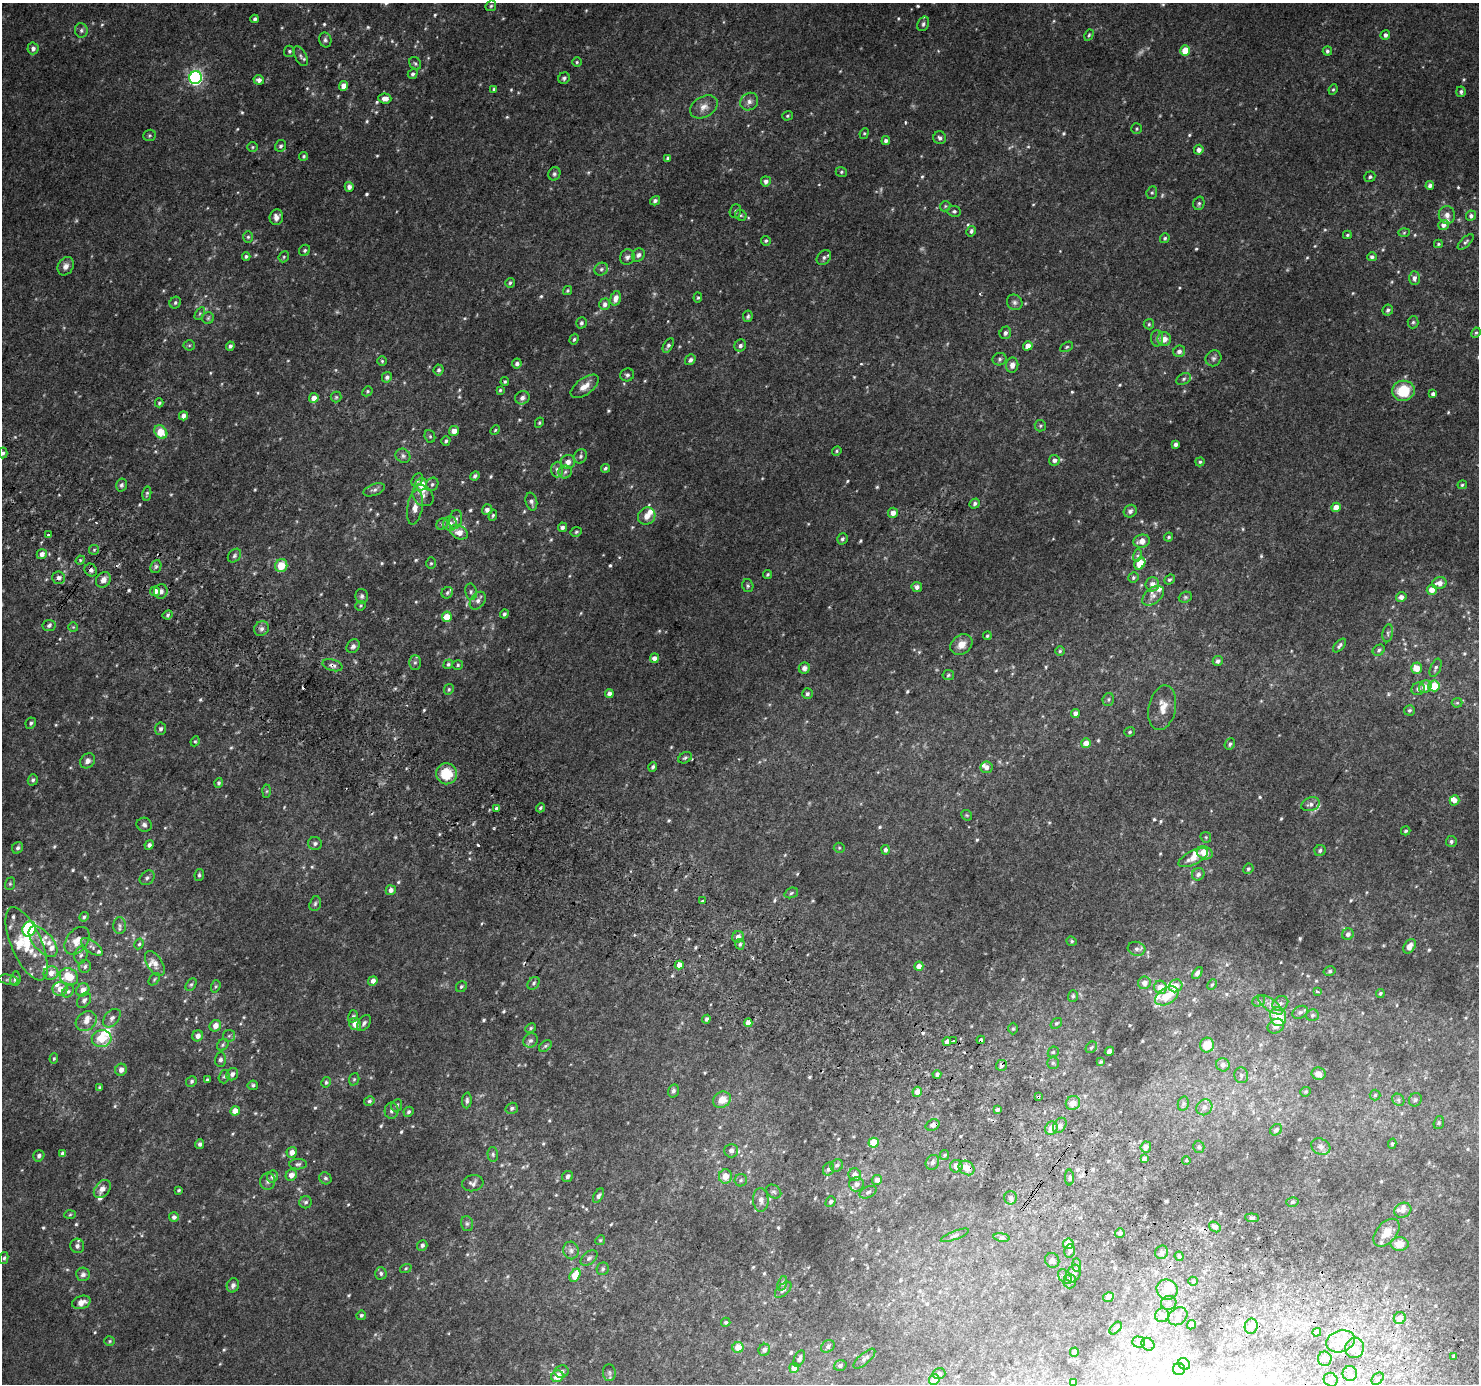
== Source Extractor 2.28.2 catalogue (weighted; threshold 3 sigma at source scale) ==
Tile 6 of 4 x 4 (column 2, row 2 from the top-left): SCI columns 1508-2984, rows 3056-4437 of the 5961 x 6042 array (HDU 1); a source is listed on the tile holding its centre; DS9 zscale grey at full resolution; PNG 1481 x 1386 px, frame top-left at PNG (2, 3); each listed source drawn as its Kron ellipse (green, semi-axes under 4 px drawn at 4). Shown black and unused: <1% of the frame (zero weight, under 2 of 3 exposures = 2% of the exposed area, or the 3 px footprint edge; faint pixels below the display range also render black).
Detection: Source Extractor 2.28.2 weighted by HDU 2 'WHT'; one run over the whole footprint, this tile lists its part. Background 0.0747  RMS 0.013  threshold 0.0567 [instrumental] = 3 sigma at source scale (4.5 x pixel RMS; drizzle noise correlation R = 1.50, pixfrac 1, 0.0396/0.0396 arcsec/px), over >= 5 px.
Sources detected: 739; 13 too faint to see at this stretch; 1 inside a brighter object's white glare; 9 cosmic-ray / hot-pixel residue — neither listed nor drawn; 36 inside a brighter listed object's ellipse — not listed separately; of the other 680, all 500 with FLUX_AUTO >= 1.7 (the completeness limit of this list) listed and drawn (180 fainter detections not listed), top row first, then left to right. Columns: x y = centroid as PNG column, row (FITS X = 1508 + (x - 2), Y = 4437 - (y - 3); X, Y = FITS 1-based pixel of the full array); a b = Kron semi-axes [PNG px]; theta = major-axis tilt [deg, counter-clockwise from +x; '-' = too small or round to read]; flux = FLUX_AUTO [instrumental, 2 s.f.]
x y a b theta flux
491 6 6 4 45 2
255 19 4 3 - 3.2
923 24 7 5 65 3.2
81 30 7 6 - 3.6
1089 35 6 4 61 1.8
1385 35 5 5 - 4.4
325 40 7 6 - 3.2
33 48 6 5 - 4.8
289 51 5 5 - 2.3
1185 51 5 5 - 25
1327 51 4 4 - 2.3
301 56 11 5 -61 3.8
577 62 5 5 - 1.8
415 63 7 5 -56 2.7
413 74 5 4 - 3
195 78 6 6 - 280
564 78 6 5 - 2.8
259 80 5 4 - 5.6
344 86 5 4 - 12
494 89 4 3 - 2.6
1333 89 5 4 - 1.8
1461 92 5 4 - 3.2
385 98 7 5 -5 8.1
749 102 9 8 - 5.8
704 107 15 10 29 10
787 116 5 4 - 1.8
1137 129 5 5 - 2
864 133 5 4 - 1.7
149 135 6 5 - 2.1
940 138 6 6 - 3.7
886 141 4 4 - 3.7
281 146 6 5 - 3.1
252 147 5 5 - 2
1199 150 5 4 - 5.3
304 156 4 4 - 2
668 158 4 3 - 2.6
841 172 6 5 - 2
554 174 7 6 - 2.9
1370 177 6 5 - 2.5
766 181 5 5 - 5.2
1430 186 4 4 - 4.1
349 187 5 4 - 6.1
1152 193 6 5 - 2.1
655 201 5 4 - 3.3
1199 203 7 5 75 3
945 206 5 4 - 1.7
735 211 7 5 71 2.5
954 211 7 5 -8 2.7
741 215 6 5 - 2
1447 215 9 8 - 6.8
1471 216 5 5 - 3.8
276 217 8 6 74 6.8
1443 225 5 5 - 6.6
971 231 5 4 - 3
1404 233 6 4 2 1.7
1347 235 4 3 - 1.8
248 237 6 5 - 2.1
1165 238 5 4 - 2.3
766 241 5 4 - 2
1466 242 10 4 44 3
1438 244 4 3 - 1.8
305 250 6 5 - 2.5
638 255 7 6 - 4
246 256 4 3 - 2.2
284 257 6 5 - 1.9
627 257 8 7 - 4.2
824 257 8 6 45 3.5
1372 257 5 4 - 3.5
66 266 10 7 61 6.6
601 269 7 6 - 3.3
1414 278 7 5 90 4.7
510 283 5 5 - 2.1
568 290 4 4 - 1.9
616 298 7 5 73 9.3
698 298 5 4 - 1.7
1015 302 8 7 - 4
175 303 6 5 - 2.6
605 304 6 5 - 4.4
1388 310 5 5 - 2.7
200 313 7 4 59 1.8
748 316 6 5 - 2.4
208 318 6 6 - 2.2
1413 322 6 5 - 2.4
581 323 5 5 - 2.7
1149 324 5 5 - 2
1005 333 6 5 - 4.3
1476 333 5 4 - 2
1157 338 8 6 90 3.8
574 339 5 4 - 2
1164 339 7 6 - 10
189 345 5 5 - 1.8
668 345 8 4 60 3
740 345 6 5 - 3.7
230 346 5 4 - 3.3
1028 346 5 4 - 9.3
1067 347 7 4 28 1.9
1179 351 6 5 - 5
1213 358 8 7 - 3.9
999 359 7 6 - 2.8
690 360 6 4 52 3.5
382 361 5 5 - 1.7
517 363 5 5 - 3.9
1012 365 7 6 - 6.2
439 370 5 5 - 2.9
627 375 7 6 - 3.2
387 377 5 5 - 4
1184 379 8 5 28 3.2
505 382 4 4 - 1.9
585 386 16 8 36 12
500 390 4 4 - 1.8
367 391 5 4 - 1.8
1403 391 11 10 - 42
1433 394 4 4 - 4.7
336 397 5 5 - 1.9
314 398 5 5 - 8.4
522 398 7 6 - 4.9
159 403 4 4 - 1.9
183 416 4 4 - 6.9
539 423 5 4 - 1.8
1040 426 5 5 - 2.1
495 430 5 4 - 1.7
454 431 5 5 - 9
161 432 7 5 -47 26
430 436 6 5 - 2.1
446 441 5 3 - 2.2
1176 444 4 4 - 4.2
837 451 5 4 - 1.8
3 453 5 4 - 2.9
403 456 8 7 - 3.8
581 456 7 6 - 3.3
1054 460 5 5 - 4.7
568 462 7 7 - 7.8
1200 462 4 4 - 1.9
605 468 4 4 - 2.3
557 469 8 6 84 4.4
565 472 7 6 - 3.6
475 476 5 4 - 3.5
417 480 7 5 55 2.8
421 484 6 6 - 18
432 484 7 6 - 3.3
121 485 6 5 - 2.9
1462 485 5 4 - 1.9
374 490 11 5 21 4
147 494 7 4 78 2
423 496 12 9 -45 7.8
531 501 9 5 -76 4.6
975 504 5 4 - 3.3
415 507 17 7 81 11
1336 507 5 4 - 12
487 510 5 5 - 5.1
1130 511 7 6 - 4.6
893 513 5 5 - 8.7
493 515 6 3 73 1.9
647 516 9 8 - 8.9
456 519 9 6 76 6.2
442 524 6 5 - 2.6
450 524 7 7 - 6.6
562 527 5 4 - 4.2
459 532 9 6 -28 15
576 532 6 4 28 2.1
48 534 3 3 - 4.9
1169 537 5 3 - 1.7
842 539 6 5 - 3.5
1142 541 8 6 15 10
94 550 5 5 - 1.7
42 554 5 5 - 6.4
1138 555 6 4 72 2.4
234 556 7 6 - 2.8
80 560 5 4 - 2
431 563 6 5 - 1.9
1140 564 6 5 - 25
281 566 6 6 - 22
156 567 7 5 68 2.9
91 570 7 6 - 4.2
768 574 4 3 - 2
59 578 6 6 - 4.8
1133 578 5 5 - 2.1
103 580 8 7 - 7.2
1169 580 6 4 40 2.4
1439 583 7 5 16 11
1152 584 7 7 - 7.9
748 586 6 5 - 2.3
917 587 5 5 - 4.8
1432 590 5 5 - 13
155 591 5 5 - 9.2
161 591 7 7 - 5
471 592 8 6 -78 3.6
447 593 6 5 - 2.3
362 596 7 6 - 3.7
1153 596 12 7 40 7
1185 597 7 5 20 2.3
1401 597 5 5 - 6.6
478 601 10 7 53 5.9
361 606 5 5 - 1.7
504 614 4 4 - 2.9
168 615 5 3 - 2.2
447 617 5 5 - 23
49 625 6 5 - 3.8
73 627 5 5 - 1.8
261 629 8 7 - 4.9
1388 633 9 5 79 3.1
987 636 4 4 - 1.8
961 644 12 9 38 12
1340 645 8 4 48 3.2
353 646 7 6 - 4
1379 650 6 5 - 2.5
1060 651 5 5 - 1.7
654 658 5 4 - 6.3
1218 661 5 5 - 4
415 663 7 6 - 3.1
448 664 5 4 - 2.4
333 665 10 5 -16 4.8
458 665 5 4 - 2.1
804 668 5 5 - 6.4
1417 668 5 5 - 16
1436 668 9 5 67 3.4
948 675 6 5 - 1.9
1434 686 5 5 - 34
1425 687 7 5 45 11
449 689 6 4 62 2
1418 689 7 6 - 4.7
609 694 4 4 - 6
807 694 5 5 - 3.4
1108 699 6 5 - 2.2
1457 703 5 5 - 1.7
1162 708 22 13 78 17
1409 710 5 5 - 2.1
1075 713 4 4 - 5.5
31 723 6 5 - 2.6
161 729 6 5 - 3.4
1130 732 5 4 - 2.2
195 741 5 4 - 1.7
1086 743 5 5 - 13
1230 744 6 5 - 2.4
685 758 7 5 28 2.6
88 761 8 6 45 5.8
653 767 5 4 - 2.8
986 767 6 6 - 5.7
446 774 10 10 - 34
33 780 5 5 - 3
219 783 5 4 - 2.4
267 791 6 4 89 1.9
1455 800 5 4 - 6.8
1310 804 9 6 18 5
496 808 4 3 - 10
540 808 5 4 - 2
967 815 6 5 - 1.7
144 825 7 7 - 3.9
1406 831 5 4 - 2.3
1206 837 6 5 - 1.7
1451 841 5 5 - 3
315 843 7 6 - 3.3
149 845 5 4 - 3.4
18 848 6 5 - 3.2
839 848 5 5 - 1.8
885 850 5 4 - 3.8
1320 850 6 5 - 3.1
1205 853 8 6 -20 18
1193 858 16 7 27 14
1248 869 5 5 - 2.4
1198 874 6 6 - 4.5
199 875 6 4 80 2.4
147 878 8 6 42 3.7
10 884 6 5 - 2.1
391 890 5 5 - 5.5
791 893 7 5 21 2.2
702 900 3 3 - 2.9
315 904 7 5 73 2.8
84 917 5 4 - 2.4
120 926 8 6 -89 3.8
29 929 8 6 64 130
1348 934 6 5 - 4.8
738 937 6 5 - 5.9
77 941 15 10 53 13
1072 941 5 4 - 1.8
43 942 19 9 -49 15
27 944 39 15 -66 46
139 944 5 4 - 2
740 944 5 4 - 2.4
1410 946 8 5 58 8.6
92 947 12 5 -36 4.5
1136 949 9 7 -15 4.3
81 955 8 6 79 3.7
155 963 14 7 -57 8.2
679 965 4 4 - 9.2
85 966 6 6 - 3.3
919 966 4 4 - 8.4
1330 971 6 4 14 2
51 973 7 6 - 8.7
1197 973 6 4 51 4.1
69 977 9 8 - 29
15 979 7 5 83 3.3
154 979 7 4 52 1.9
8 980 10 5 -11 2.9
373 981 5 4 - 6.2
534 983 7 5 53 2.6
1144 983 6 6 - 7
191 984 7 5 62 2.4
1212 985 5 4 - 1.7
216 986 6 4 71 1.9
1176 986 7 6 - 11
461 987 6 5 - 2.4
1160 987 7 6 - 17
60 989 7 7 - 11
83 990 7 6 - 9.7
68 991 7 5 48 2.8
1317 991 3 3 - 5.2
1380 993 4 4 - 1.9
1073 996 6 5 - 2.3
1167 996 13 8 31 22
84 1000 8 6 54 4.2
1259 1001 7 5 24 2.4
1280 1003 8 6 36 4.4
1270 1005 15 6 -36 7.1
1300 1012 8 6 27 3.7
1312 1015 6 5 - 2.5
353 1016 6 4 72 2.5
1278 1017 9 8 - 35
112 1018 11 7 49 5.5
706 1019 4 3 - 3.7
86 1021 11 9 38 8.2
364 1023 9 5 54 3.8
748 1023 4 4 - 8.9
1056 1023 6 4 39 2.1
355 1024 6 6 - 12
215 1026 6 5 - 9.4
1276 1026 8 7 - 5.4
531 1028 5 4 - 1.8
1013 1029 6 5 - 2
198 1036 6 5 - 7.4
229 1036 6 5 - 2.6
102 1039 10 8 6 25
530 1040 7 7 - 3.7
981 1040 4 3 - 13
947 1041 4 3 - 27
954 1041 4 3 - 15
223 1045 6 5 - 2.2
1207 1045 7 7 - 21
545 1046 7 4 36 2.1
1091 1047 6 5 - 1.9
1109 1051 5 4 - 5.3
1053 1052 6 5 - 2
54 1059 5 4 - 1.8
220 1060 7 5 88 3.5
1101 1062 4 3 - 1.7
1053 1063 6 6 - 2.5
1001 1065 5 5 - 4.4
1223 1065 7 6 - 5.6
121 1070 6 5 - 7
232 1074 6 5 - 5.2
937 1074 4 4 - 3.4
1318 1074 7 6 - 6
1241 1075 8 7 - 3.9
224 1077 7 5 72 2.4
354 1079 6 5 - 2
207 1080 4 3 - 1.7
191 1081 5 5 - 2.7
326 1082 5 4 - 2.2
253 1085 5 4 - 2.5
100 1088 4 3 - 2.3
673 1091 6 5 - 3.1
917 1092 5 4 - 7.3
1306 1092 5 4 - 1.9
1375 1095 5 5 - 2
1038 1097 4 3 - 6.2
467 1100 8 5 85 2.9
722 1100 9 7 32 16
1398 1100 6 5 - 2.7
1415 1100 7 6 - 2.9
369 1101 5 4 - 2.3
1073 1103 7 7 - 9.4
1183 1104 7 5 77 3.1
397 1105 6 5 - 2.9
1204 1107 8 7 - 5.7
512 1108 6 5 - 3.4
997 1110 4 3 - 3.5
235 1111 5 4 - 13
391 1111 8 7 - 4.3
409 1112 5 4 - 2.6
1439 1123 6 5 - 2
933 1125 7 5 20 3.8
1060 1125 8 6 54 5.1
1051 1128 7 6 - 12
1276 1130 6 5 - 3.7
873 1143 5 5 - 38
200 1144 5 4 - 3.8
1392 1144 5 4 - 1.8
1146 1147 5 5 - 5.1
1199 1147 6 5 - 2.7
1321 1147 10 7 -27 5.1
731 1151 7 6 - 6.3
292 1152 5 5 - 7.4
63 1153 4 4 - 3.4
493 1154 7 5 -87 2.6
945 1155 5 4 - 1.8
39 1156 6 5 - 3.3
1144 1159 4 3 - 3.9
1186 1160 4 3 - 10
932 1162 8 6 60 3.7
298 1164 9 5 3 2.9
837 1165 6 6 - 3.1
956 1166 6 6 - 8.8
967 1168 8 6 -34 14
829 1169 7 5 63 3.8
291 1175 6 5 - 8.7
855 1175 6 6 - 8.3
272 1176 6 5 - 4.6
568 1176 6 5 - 3.6
725 1176 7 6 - 14
325 1178 6 5 - 2.7
1070 1178 8 4 90 2.6
741 1180 6 6 - 3
877 1180 5 5 - 5
268 1181 8 7 - 4.5
473 1183 11 8 13 4.7
856 1184 7 7 - 6.3
102 1189 10 7 51 8
179 1190 3 3 - 1.7
774 1192 8 6 -35 3.2
868 1192 9 5 25 2.9
599 1196 8 4 60 3
1011 1198 7 6 - 3.4
761 1200 12 8 -86 7.4
306 1202 6 6 - 2.9
830 1202 6 4 56 2.7
1292 1202 6 5 - 2
1403 1210 9 7 28 5.3
70 1215 6 4 3 1.7
174 1217 5 5 - 4.5
1252 1218 7 4 -5 2.4
467 1224 8 6 -75 2.8
1215 1227 6 5 - 6.4
1120 1233 5 4 - 2.9
1387 1233 16 10 49 17
955 1235 15 4 21 4.2
1002 1237 8 4 -9 2.3
600 1240 5 4 - 1.7
1068 1244 5 5 - 10
1400 1244 9 6 -1 15
422 1245 5 5 - 3.3
77 1246 7 7 - 4.7
571 1250 9 7 -78 4.8
1070 1251 7 5 76 3
1162 1252 7 6 - 4.7
1179 1256 5 4 - 3.3
4 1258 6 4 79 2.2
589 1258 10 6 40 3.9
1052 1260 7 7 - 4
1076 1265 7 4 -89 2.5
406 1268 6 4 20 1.8
603 1269 6 6 - 2.3
381 1273 6 6 - 2.9
83 1274 7 6 - 4.1
1073 1274 9 7 62 4.8
575 1275 7 5 59 29
1065 1276 8 5 -49 3.4
1070 1281 7 6 - 5.1
1193 1281 5 4 - 1.8
782 1283 7 4 71 2.5
233 1285 7 6 - 4.1
783 1290 10 5 44 4.1
1167 1290 10 10 - 11
1108 1297 5 5 - 6.5
81 1302 9 6 18 9
1169 1303 8 7 - 4.6
361 1315 5 4 - 2.2
1162 1315 7 7 - 9.3
1178 1316 10 8 38 6
1400 1318 6 6 - 12
726 1322 5 4 - 2.5
1192 1325 5 4 - 5.5
1251 1326 8 6 79 4.5
1116 1328 7 4 47 2.4
1317 1332 4 4 - 6.3
110 1341 5 5 - 1.7
1340 1341 14 10 18 17
1139 1342 6 5 - 2.4
1148 1344 7 6 - 3.1
828 1346 7 5 35 3.5
738 1348 5 5 - 18
1355 1348 10 9 - 9.4
764 1350 6 5 - 5.7
1074 1352 5 3 - 3.2
1454 1357 3 3 - 2.5
799 1359 8 5 66 3.9
864 1359 14 5 42 4.9
1325 1359 7 6 - 4.6
1184 1364 6 5 - 2.4
840 1366 6 5 - 2.8
794 1368 5 4 - 13
1179 1369 6 6 - 2.9
562 1371 7 6 - 4.4
609 1373 8 6 -89 3
939 1373 6 5 - 2.8
1350 1373 7 7 - 4.6
557 1376 6 5 - 16
1378 1379 7 5 49 2.6
934 1380 5 5 - 20
1331 1380 7 6 - 4.2
1073 1382 3 3 - 2.1
Overlapping masked pixels (flux is a lower limit): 8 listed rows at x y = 91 570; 59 578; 333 665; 981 1040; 1001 1065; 1038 1097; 967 1168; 1215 1227
Isophote crosses this tile's border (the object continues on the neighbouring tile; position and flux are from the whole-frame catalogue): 1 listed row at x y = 1378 1379